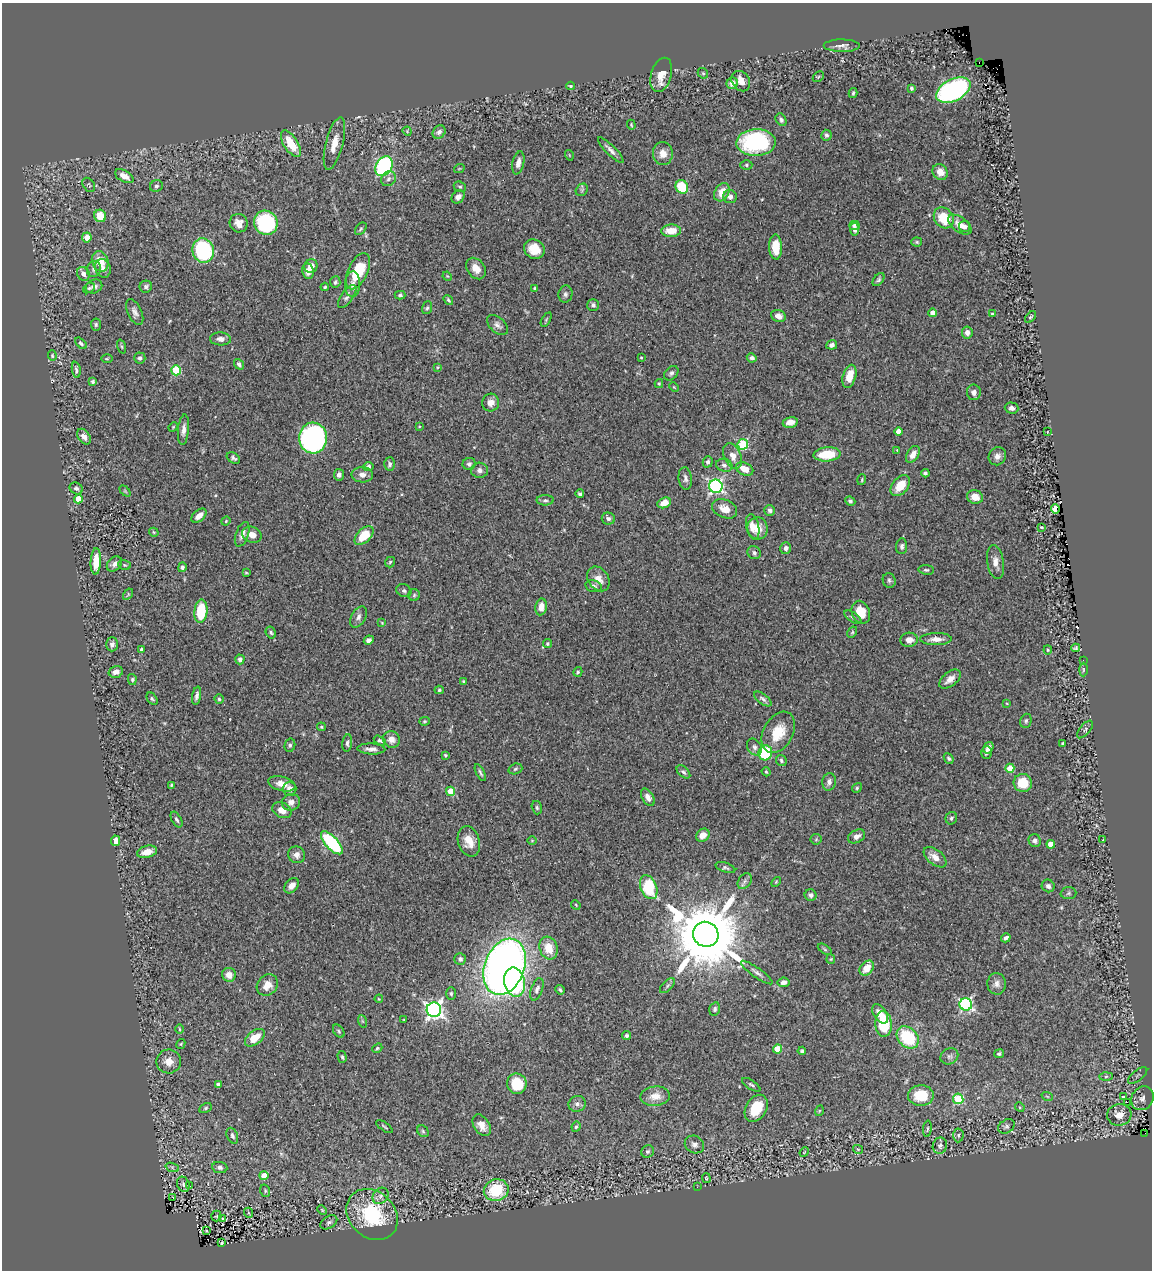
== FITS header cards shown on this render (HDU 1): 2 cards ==
NAXIS1  =                 1150
NAXIS2  =                 1268

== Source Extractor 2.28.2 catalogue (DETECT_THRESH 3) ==
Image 1150 x 1268 px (HDU 1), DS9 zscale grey, 1 PNG px = 1 image px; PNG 1154 x 1272 px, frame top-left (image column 1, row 1268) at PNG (2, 3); each listed source drawn as its Kron ellipse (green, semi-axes under 4 px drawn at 4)
Background 0.63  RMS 0.028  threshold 0.0852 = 3 sigma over >= 5 px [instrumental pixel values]
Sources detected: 351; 1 with non-positive FLUX_AUTO (blend fragments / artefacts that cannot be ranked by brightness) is neither listed nor drawn; the other 350 listed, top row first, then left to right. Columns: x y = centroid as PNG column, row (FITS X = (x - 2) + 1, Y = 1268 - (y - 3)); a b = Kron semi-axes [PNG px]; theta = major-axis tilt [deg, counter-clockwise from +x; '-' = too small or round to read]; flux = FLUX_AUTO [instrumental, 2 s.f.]
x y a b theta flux
842 46 18 6 0 9.6
979 62 3 2 - 39
703 73 5 4 - 2.6
661 75 18 10 73 22
818 77 6 4 45 2.4
741 81 11 8 -54 17
732 83 6 5 - 12
571 86 4 3 - 2.4
911 88 4 3 - 3.9
953 90 18 11 27 390
853 93 5 3 - 2.7
781 120 7 5 -58 4.9
631 125 5 3 - 1.9
407 131 5 3 - 1.7
439 132 7 6 - 8.4
826 135 5 5 - 4.4
756 142 20 13 2 240
291 144 15 7 -57 49
334 144 27 8 76 28
611 150 17 5 -46 9.9
663 153 11 10 - 18
569 155 5 3 - 1.5
518 163 12 5 77 12
746 165 6 5 - 3.2
384 166 10 8 58 300
459 169 5 3 - 1.6
940 172 8 7 - 18
124 176 10 5 -30 16
388 179 8 6 47 6.3
89 185 8 5 -55 2.9
156 186 6 5 - 4.3
460 187 6 5 - 3.5
682 187 7 6 - 65
582 190 7 5 47 3.9
722 192 10 7 60 25
458 197 7 5 46 10
730 197 7 6 - 9.4
100 216 6 6 - 37
944 218 11 9 -53 49
239 223 9 9 - 14
266 223 12 11 - 170
854 225 5 4 - 5.2
960 225 13 7 -37 19
965 226 6 5 - 5.3
361 229 7 4 50 2.9
855 229 6 4 -86 7.7
671 231 10 6 1 29
87 237 5 5 - 21
917 242 5 4 - 2.8
776 247 12 6 -87 41
534 249 10 9 - 33
203 250 12 10 -75 190
100 261 10 8 -67 33
311 266 7 6 - 18
103 268 9 7 -69 8.7
94 269 8 7 - 5.8
476 269 12 8 -53 18
308 271 8 5 -83 12
358 271 19 9 66 76
83 274 7 6 - 8.4
447 276 5 3 - 1.7
878 280 7 4 51 3.7
335 282 6 5 - 3.8
353 284 13 7 87 12
94 286 8 6 23 8.5
146 287 6 6 - 4.6
325 287 4 3 - 2.3
89 288 6 4 33 3.9
535 288 4 3 - 3.6
565 294 8 7 - 5.7
400 295 5 4 - 3.6
347 297 13 6 54 7
448 300 5 4 - 3.1
593 305 6 5 - 5.1
427 308 6 5 - 3.3
135 312 13 7 -64 9.1
932 313 4 4 - 17
992 314 3 2 - 2
778 316 7 6 - 13
1030 317 7 4 45 3
546 320 8 3 59 2.5
96 324 6 5 - 3.3
497 325 12 7 -42 8.2
967 332 6 5 - 10
220 339 10 6 -2 8.1
81 343 7 4 -43 3.8
832 345 5 4 - 6
122 347 7 3 -71 2.5
52 356 5 4 - 2.6
641 357 3 2 - 1.7
140 358 6 5 - 4.2
752 358 5 4 - 5.9
107 359 6 4 1 2
239 364 6 4 -53 6.1
438 367 4 4 - 1.7
76 370 8 3 -81 3.7
176 370 5 5 - 110
671 373 8 6 45 5.1
849 376 12 6 74 28
93 382 4 3 - 3.6
659 384 4 4 - 2
674 387 5 3 - 1.8
974 392 8 7 - 9.2
491 403 9 8 - 13
1012 408 7 5 -4 6.4
790 422 7 5 12 15
173 427 5 4 - 1.7
419 427 4 3 - 1.5
183 430 15 5 85 11
898 432 4 4 - 19
1047 432 3 2 - 1.1
84 437 9 5 -54 9.2
313 438 15 14 - 410
743 444 5 5 - 130
897 450 4 4 - 1.7
827 454 13 7 5 57
913 454 9 5 59 17
733 456 13 8 -66 15
997 456 9 8 - 9.8
233 458 7 5 -33 4.2
708 462 5 5 - 5.6
389 464 6 5 - 4.8
469 464 6 6 - 4.9
724 465 8 6 -18 5.9
368 467 5 4 - 5.5
745 469 9 6 -24 24
479 470 8 7 - 7.5
925 473 4 4 - 3.9
339 475 6 5 - 7.3
362 475 11 7 -1 11
685 478 11 6 -85 7
862 480 5 3 - 2.4
716 486 7 6 - 420
900 486 12 8 51 36
76 488 7 5 -31 4.8
125 491 6 4 -45 2.2
580 494 4 3 - 3.7
975 497 8 6 -18 21
78 499 4 4 - 42
545 500 8 5 -1 4.8
850 501 5 4 - 4.1
664 503 7 5 25 23
725 509 13 9 -24 20
1055 509 4 3 - 76
770 510 5 5 - 5.5
199 516 9 5 42 17
608 519 6 6 - 5.2
226 521 5 4 - 2.2
753 527 13 6 -78 15
1041 527 3 2 - 1.6
757 528 11 10 - 24
154 532 5 4 - 2
242 534 13 6 70 11
252 535 10 8 -22 13
364 536 11 7 44 45
902 546 8 5 84 5.2
786 548 6 5 - 7.3
754 553 7 6 - 5.2
96 561 13 5 87 30
390 562 5 5 - 2.8
995 562 17 8 -81 16
114 564 8 6 43 9.2
124 565 6 5 - 2.9
182 567 5 4 - 4.7
926 570 8 4 -6 3.6
246 573 3 3 - 1.9
598 579 13 10 -54 20
889 580 7 6 - 4.6
593 586 8 5 -15 5.6
404 591 8 6 -25 4.4
128 594 6 4 58 2.5
414 595 6 5 - 3.4
541 607 8 5 80 15
201 611 12 6 85 71
861 612 12 9 -68 35
358 617 11 7 60 8.6
853 617 10 4 -34 4.6
382 623 4 3 - 1.6
852 632 6 4 61 2.7
271 633 6 4 -60 3.5
936 639 16 6 1 13
369 640 5 4 - 6.6
909 640 8 7 - 13
112 644 7 6 - 7.3
547 644 4 4 - 2.8
1076 648 4 4 - 3.5
142 649 3 3 - 4
1048 650 4 4 - 2
240 659 5 5 - 6.4
1083 660 2 2 - 35
1083 670 7 3 89 2.3
116 672 7 5 16 10
578 672 5 4 - 2.7
132 679 5 4 - 2.8
950 679 13 7 39 15
463 681 4 4 - 2.6
439 690 4 4 - 2.4
197 696 9 4 80 6.3
152 699 7 4 -55 3.4
219 699 5 4 - 3.2
763 699 10 5 -37 5.9
1007 704 4 2 - 1.3
424 721 5 4 - 2.3
1026 721 7 5 73 3.8
321 727 4 3 - 2.5
1085 729 11 5 49 5.1
778 732 22 14 61 47
391 739 8 8 - 13
380 740 6 4 -31 3.9
347 743 8 5 82 5
1063 744 3 3 - 3
290 745 7 5 77 3.7
754 747 9 7 -56 6.7
988 748 6 4 60 9.7
371 749 14 5 -2 9.9
765 753 7 7 - 110
986 753 6 5 - 5.3
445 755 3 3 - 2.4
949 758 5 4 - 3.4
781 761 6 5 - 4.2
1010 768 4 4 - 47
515 769 7 5 19 3.4
683 772 8 5 -44 4.4
766 772 5 4 - 2
480 773 9 3 -63 3.7
829 782 9 7 81 7.1
1023 783 9 9 - 49
282 784 14 7 -13 17
171 785 4 3 - 2.1
857 788 5 4 - 2.5
289 789 7 7 - 9.8
451 791 5 4 - 48
648 797 9 5 -59 10
291 802 9 8 - 11
537 808 7 5 -75 3.8
282 810 10 7 -28 16
951 818 6 5 - 3.7
177 820 9 4 -61 4.5
703 835 7 6 - 19
857 836 9 6 28 9.9
816 839 5 5 - 2.7
1103 839 2 2 - 1.6
532 840 5 3 - 1.5
116 841 5 4 - 17
469 841 15 11 -73 25
1035 841 6 6 - 5.7
332 843 14 6 -47 180
1051 844 4 4 - 28
147 852 10 6 14 22
297 855 9 8 - 10
935 857 13 7 -39 15
725 868 10 4 -18 4.2
745 881 9 6 56 5.9
776 882 6 3 46 2
292 886 9 6 47 12
1048 886 6 6 - 6.8
649 887 13 8 -67 99
1068 893 8 6 3 4.4
811 895 6 5 - 6.4
576 905 5 4 - 1.9
706 934 13 12 - 25000
1006 938 5 3 - 5.7
549 948 11 9 -72 33
825 949 8 4 -34 2.9
460 959 5 5 - 5.2
831 959 5 4 - 2
505 967 29 20 69 1600
867 968 8 6 50 25
757 972 19 5 -35 8.6
229 975 7 7 - 18
515 982 15 10 -78 160
783 982 6 5 - 8.4
997 984 11 9 -87 10
267 985 11 9 47 19
667 986 9 5 45 4.6
537 989 11 5 70 6.9
560 990 5 3 - 3.2
451 994 6 5 - 3.5
379 999 4 3 - 1.6
966 1004 6 6 - 320
715 1009 7 5 76 4.2
434 1010 7 7 - 720
880 1014 11 6 -57 21
404 1020 3 2 - 1.6
362 1021 6 4 -71 2.4
884 1024 13 8 -86 87
179 1029 4 3 - 1.7
339 1031 7 5 -53 3.2
627 1036 4 4 - 3.8
908 1037 12 9 -46 100
255 1038 11 6 38 32
181 1044 5 4 - 1.9
377 1048 5 4 - 2.7
777 1049 4 4 - 54
802 1051 4 3 - 3.4
999 1054 5 4 - 3.5
949 1056 9 7 31 6.3
342 1057 6 4 -73 3
169 1061 12 12 - 19
1138 1075 11 5 38 5.6
1106 1076 6 4 2 3.5
218 1084 4 3 - 6.1
517 1084 10 9 - 64
751 1085 10 4 -33 4.3
921 1095 13 10 2 55
655 1096 15 9 5 23
1047 1096 6 3 -19 1.9
1124 1096 3 3 - 42
1142 1098 12 10 54 15
958 1099 5 5 - 110
1127 1102 2 2 - 3600
577 1104 8 8 - 7.2
1020 1107 5 4 - 2.4
206 1108 6 4 28 3.2
756 1108 14 10 59 53
819 1111 5 3 - 1.7
1119 1115 12 10 7 26
482 1125 12 7 -56 17
1006 1126 9 6 32 6
385 1127 9 3 -35 2.5
576 1127 5 4 - 3.1
927 1129 8 3 85 2.5
423 1131 6 5 - 2.9
1145 1133 3 2 - 41
958 1135 7 5 87 3.8
232 1136 8 5 -67 5.8
694 1144 10 8 -29 8
940 1146 8 7 - 7.1
858 1149 5 4 - 1.9
648 1151 6 6 - 4.4
804 1152 5 4 - 1.7
172 1167 7 4 -19 3.1
220 1167 8 5 -9 5.9
264 1176 4 4 - 34
706 1178 5 3 - 2.5
183 1184 8 6 -68 4.4
189 1186 4 3 - 35
697 1187 3 2 - 1.7
496 1190 12 10 13 89
265 1191 6 5 - 2.8
380 1196 9 7 51 7.7
173 1197 3 2 - 2.8
322 1210 5 3 - 1.8
249 1213 5 3 - 1.9
372 1214 28 23 -44 150
216 1216 5 5 - 1.2
223 1219 3 3 - 47
329 1222 9 6 31 5.5
206 1230 3 3 - 5.2
222 1243 3 2 - 1.6
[1 non-positive-flux detection neither listed nor drawn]